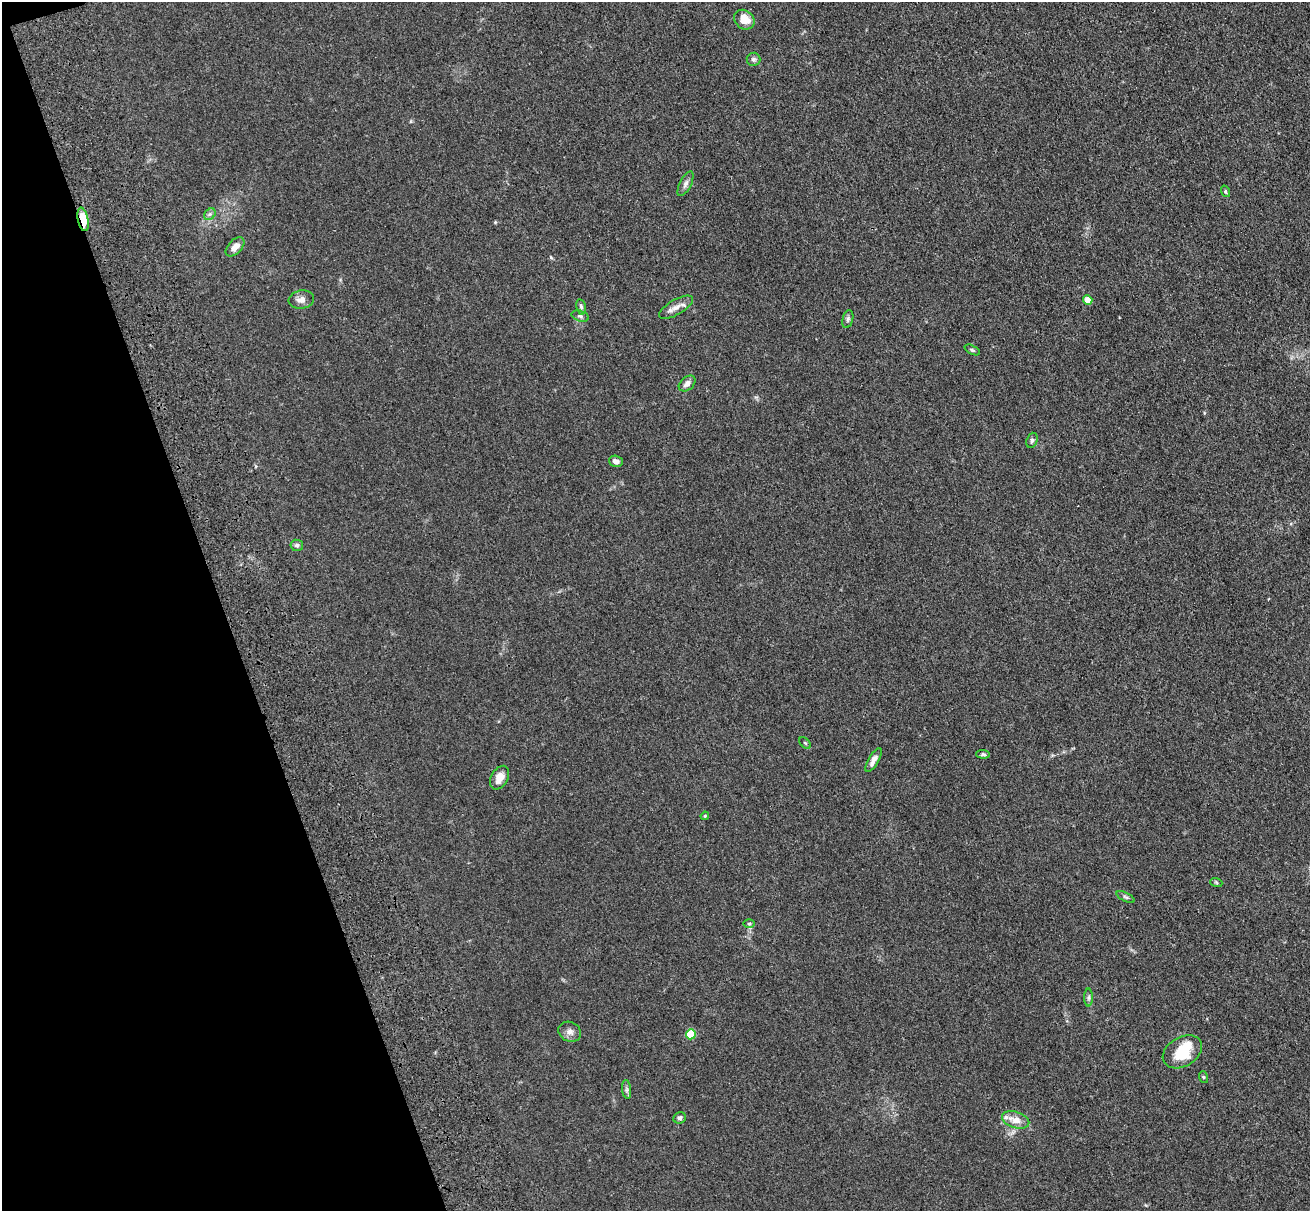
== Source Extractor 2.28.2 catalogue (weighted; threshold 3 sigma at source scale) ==
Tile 5 of 4 x 4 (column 1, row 2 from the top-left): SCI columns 179-1486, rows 2857-4065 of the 5581 x 5561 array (HDU 1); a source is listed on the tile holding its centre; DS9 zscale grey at full resolution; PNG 1312 x 1213 px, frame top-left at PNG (2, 2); each listed source drawn as its Kron ellipse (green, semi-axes under 4 px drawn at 4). Shown black and unused: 17% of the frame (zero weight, under 3 of 4 exposures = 11% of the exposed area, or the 3 px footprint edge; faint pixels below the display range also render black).
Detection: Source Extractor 2.28.2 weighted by HDU 2 'WHT'; one run over the whole footprint, this tile lists its part. Background 0.0493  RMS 0.0055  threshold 0.025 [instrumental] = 3 sigma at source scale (4.5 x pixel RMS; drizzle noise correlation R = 1.50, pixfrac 1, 0.05/0.05 arcsec/px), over >= 5 px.
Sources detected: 36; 2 inside a brighter listed object's ellipse — not listed separately; the other 34 listed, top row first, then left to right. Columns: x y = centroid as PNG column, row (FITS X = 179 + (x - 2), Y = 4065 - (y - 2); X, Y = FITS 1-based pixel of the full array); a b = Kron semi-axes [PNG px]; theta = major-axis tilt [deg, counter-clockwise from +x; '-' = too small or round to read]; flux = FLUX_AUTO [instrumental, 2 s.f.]
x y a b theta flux
744 20 11 9 -41 7.1
753 59 7 6 - 1.4
686 184 13 5 63 2.1
1225 191 6 3 -72 0.67
210 214 6 5 - 1.2
83 219 12 5 -78 12
235 247 11 7 47 3.7
301 300 13 9 11 3.2
1088 300 4 4 - 8.5
581 307 8 5 -78 1.2
676 307 19 7 31 3.8
580 316 9 5 -16 1.3
848 319 9 5 77 1.2
972 350 8 4 -25 0.92
687 383 9 6 40 2.5
1032 440 8 5 72 1.3
616 461 7 5 -18 2.1
297 545 6 5 - 1.2
805 743 7 4 -45 0.77
983 754 7 4 -2 0.9
874 760 13 5 60 2.9
499 778 13 8 61 4.8
705 816 4 3 - 0.49
1216 882 6 4 -19 0.64
1126 897 10 4 -26 1.1
749 923 6 4 0 0.72
1089 997 9 4 89 1.1
570 1032 11 9 -27 2.8
691 1034 5 5 - 20
1182 1052 21 14 30 17
1203 1077 6 3 -71 0.6
627 1089 9 4 -82 1.2
680 1118 6 5 - 1.4
1016 1120 14 8 -18 5.9
Overlapping masked pixels (flux is a lower limit): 1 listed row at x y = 83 219